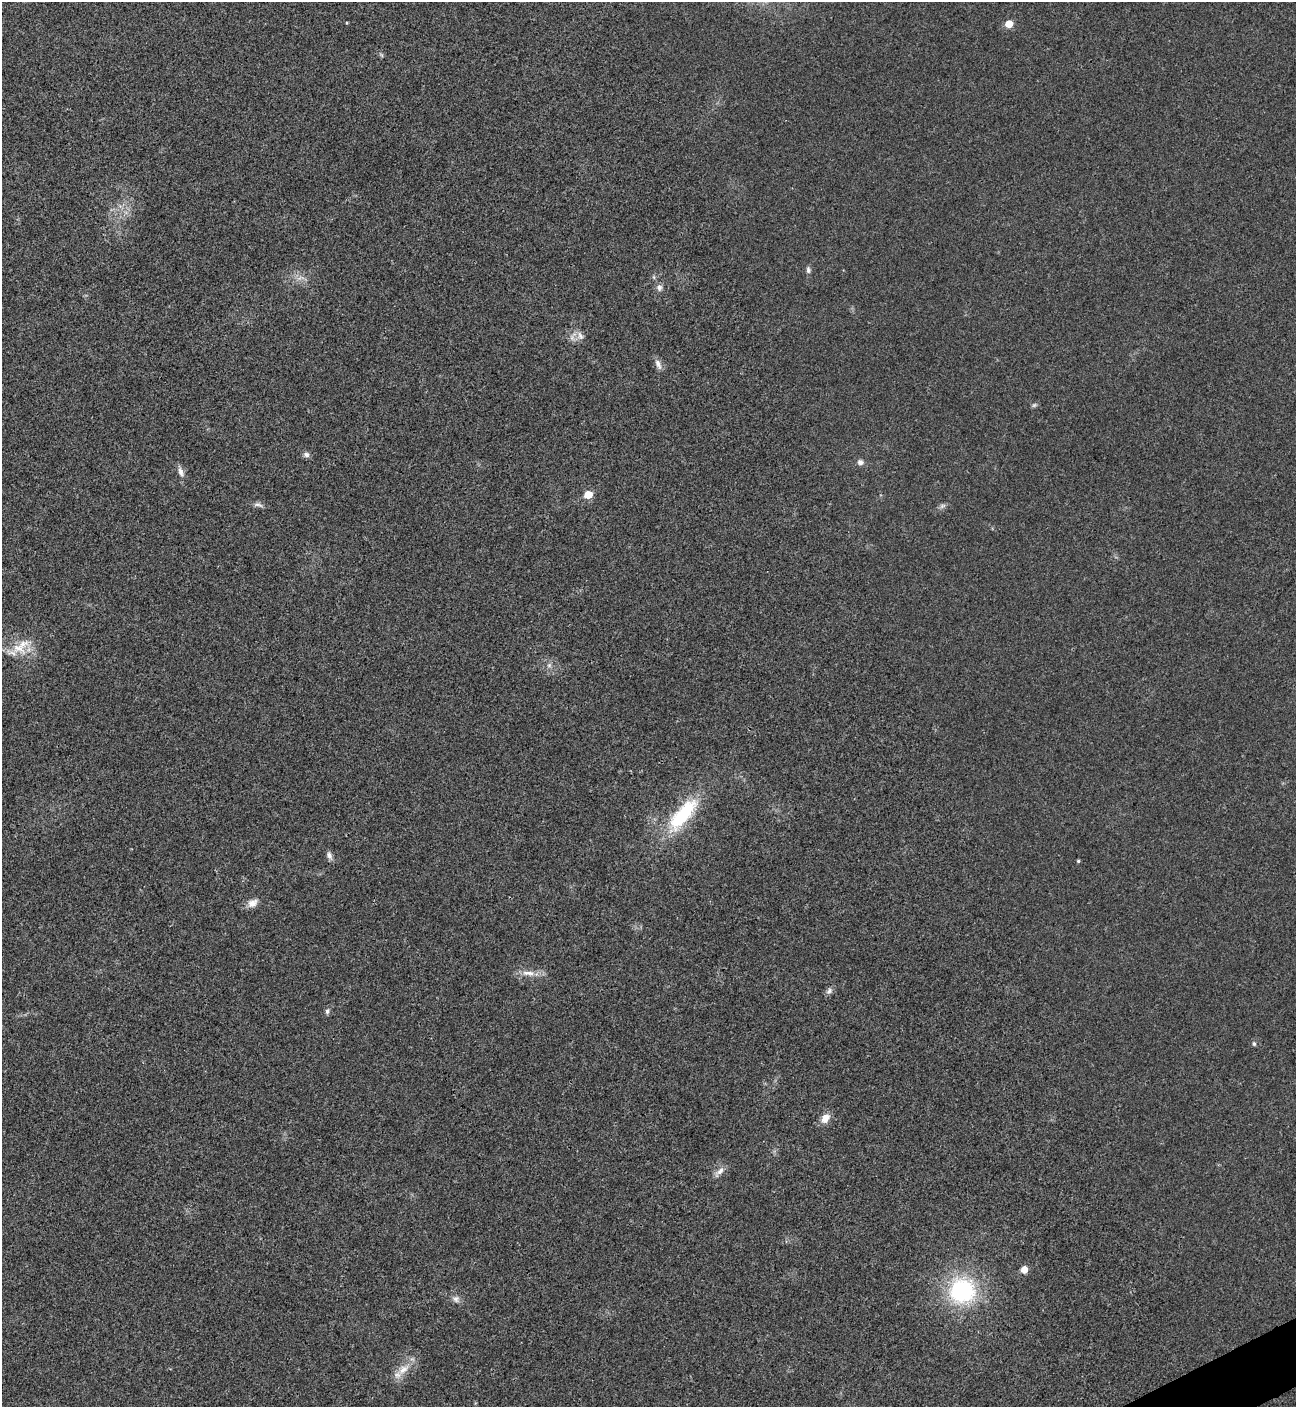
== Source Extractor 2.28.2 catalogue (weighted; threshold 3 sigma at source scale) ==
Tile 6 of 4 x 4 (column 2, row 2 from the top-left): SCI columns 1582-2875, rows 2814-4218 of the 5618 x 5629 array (HDU 1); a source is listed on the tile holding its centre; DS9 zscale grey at full resolution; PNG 1298 x 1409 px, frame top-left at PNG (2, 2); no overlay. Shown black and unused: <1% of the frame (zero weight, under 3 of 4 exposures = <1% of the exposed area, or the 3 px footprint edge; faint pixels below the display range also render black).
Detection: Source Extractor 2.28.2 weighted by HDU 2 'WHT'; one run over the whole footprint, this tile lists its part. Background 0.0202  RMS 0.0056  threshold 0.0251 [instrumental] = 3 sigma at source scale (4.5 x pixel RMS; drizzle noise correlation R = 1.50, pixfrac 1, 0.05/0.05 arcsec/px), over >= 5 px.
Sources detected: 35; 1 too faint to see at this stretch — not listed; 3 inside a brighter listed object's ellipse — not listed separately; the other 31 listed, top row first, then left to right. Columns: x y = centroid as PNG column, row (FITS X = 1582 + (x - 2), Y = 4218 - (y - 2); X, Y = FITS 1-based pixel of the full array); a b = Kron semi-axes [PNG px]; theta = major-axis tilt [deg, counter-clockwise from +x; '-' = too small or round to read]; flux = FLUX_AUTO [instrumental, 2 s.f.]
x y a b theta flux
347 23 4 3 - 0.53
1009 24 5 5 - 10
381 55 8 3 -45 0.73
808 270 9 6 -87 1.6
654 277 6 4 -71 0.79
659 288 9 8 - 2.2
580 336 14 8 -66 3.2
658 364 15 7 -69 3.1
1034 405 7 4 44 1
306 454 8 7 - 1.9
860 462 8 6 -21 2.3
181 472 15 7 -69 3
588 495 6 5 - 11
258 505 17 5 -11 2
942 506 9 6 30 1.6
19 648 26 14 -26 12
549 665 7 6 - 1.7
683 815 51 18 50 41
329 855 11 6 -69 2.3
1078 861 4 4 - 0.68
253 903 15 10 34 4.3
529 973 23 8 -5 5.9
829 991 10 7 58 2.1
327 1011 7 6 - 1.5
1254 1044 6 6 - 1.2
825 1118 12 9 54 5.6
719 1172 18 6 48 3.4
1024 1269 6 5 - 6.3
962 1291 28 27 - 64
456 1299 11 9 -27 2.8
403 1369 19 11 38 8.2